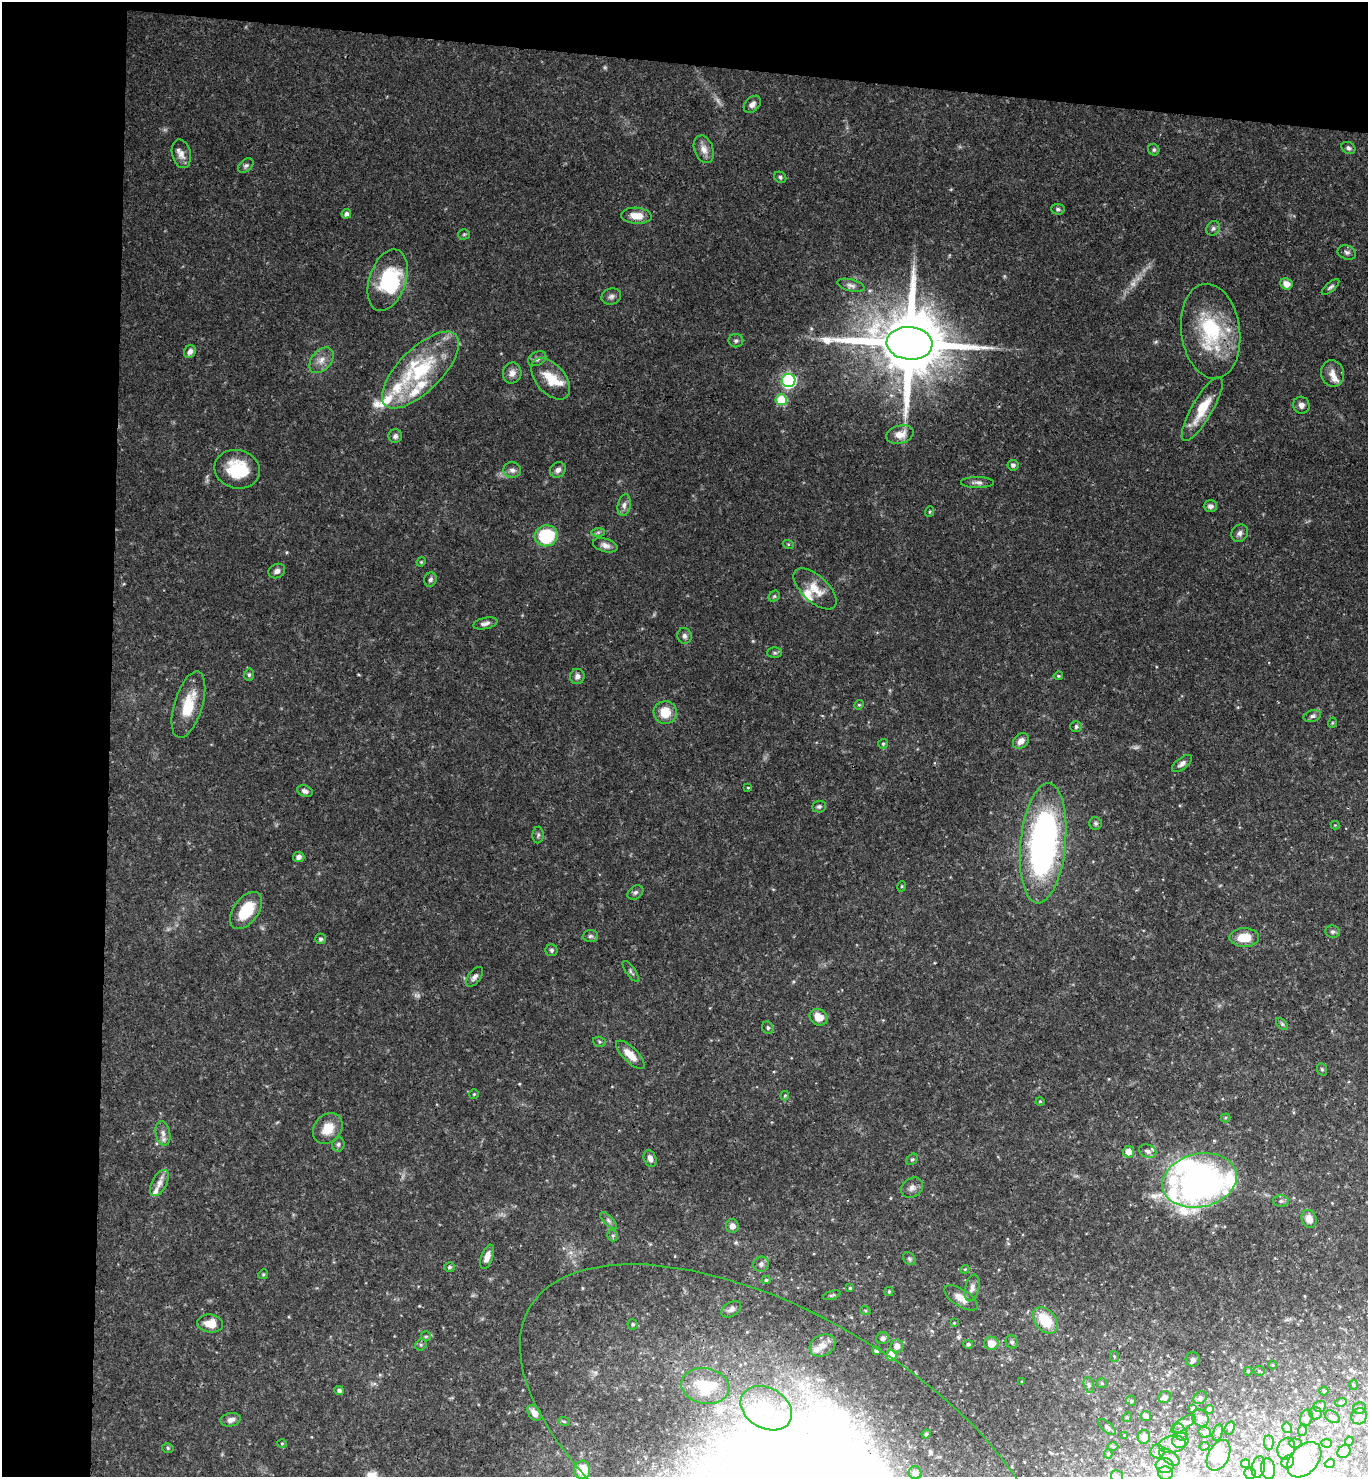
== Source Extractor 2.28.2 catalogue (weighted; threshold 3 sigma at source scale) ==
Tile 1 of 3 x 3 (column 1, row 1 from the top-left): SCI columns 160-1525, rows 2962-4436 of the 4515 x 4443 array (HDU 1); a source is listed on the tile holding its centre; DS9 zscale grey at full resolution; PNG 1370 x 1479 px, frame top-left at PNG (2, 2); each listed source drawn as its Kron ellipse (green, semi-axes under 4 px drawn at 4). Shown black and unused: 12% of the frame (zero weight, under 3 of 4 exposures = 6% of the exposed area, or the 3 px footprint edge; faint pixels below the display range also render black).
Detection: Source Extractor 2.28.2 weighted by HDU 2 'WHT'; one run over the whole footprint, this tile lists its part. Background 0.0672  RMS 0.0037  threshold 0.0166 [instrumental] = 3 sigma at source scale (4.5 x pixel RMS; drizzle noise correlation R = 1.50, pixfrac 1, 0.05/0.05 arcsec/px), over >= 5 px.
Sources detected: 249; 5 too faint to see at this stretch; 7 inside a brighter object's white glare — neither listed nor drawn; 28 inside a brighter listed object's ellipse — not listed separately; the other 209 listed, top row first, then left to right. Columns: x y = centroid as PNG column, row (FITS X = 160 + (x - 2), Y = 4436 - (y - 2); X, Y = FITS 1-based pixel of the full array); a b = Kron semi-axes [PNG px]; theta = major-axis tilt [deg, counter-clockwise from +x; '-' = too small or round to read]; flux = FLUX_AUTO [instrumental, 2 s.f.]
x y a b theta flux
752 104 10 7 45 1.7
1348 148 7 5 -31 0.98
704 149 14 9 -69 3
1154 150 6 5 - 0.7
181 154 14 9 -76 2.6
246 166 9 6 39 0.94
780 177 6 5 - 0.79
1058 209 7 5 -5 0.85
346 214 5 4 - 1.3
636 216 15 8 -3 4.9
1213 228 8 6 54 1.1
464 234 6 5 - 0.56
1347 252 9 7 -21 1.2
388 280 32 18 71 21
1286 284 6 5 - 3.1
851 285 14 6 -14 1.4
1331 287 11 4 40 0.89
611 297 10 8 19 1.4
1211 331 48 29 -82 31
736 341 7 6 - 0.96
910 343 23 16 -5 4900
190 352 7 5 54 1.6
537 359 10 7 26 1.3
321 360 15 9 50 3.3
420 370 50 21 45 31
512 373 10 9 - 2.4
1332 374 13 11 -74 3.1
551 379 24 14 -49 8.5
789 381 7 6 - 76
781 400 5 5 - 13
1301 405 8 8 - 1.7
1202 409 36 10 60 11
900 434 14 9 14 4.2
395 436 7 6 - 1.2
1013 465 5 5 - 0.86
237 469 23 19 -14 16
512 470 9 8 - 1.5
558 470 8 7 - 1.7
977 482 16 5 0 1.6
624 505 11 6 79 1.8
1210 506 7 6 - 1.5
929 512 5 3 - 0.37
598 532 7 4 1 0.68
1240 533 9 8 - 1.5
546 536 11 10 - 22
788 544 5 3 - 0.43
605 545 12 6 -15 1.8
421 562 5 4 - 0.37
277 571 8 7 - 1.8
430 580 7 6 - 1.1
815 589 26 13 -43 6.1
774 596 6 5 - 0.61
485 623 12 5 12 1.5
684 636 8 7 - 1.3
774 653 7 5 -1 0.73
249 675 6 5 - 0.73
577 676 7 7 - 1.8
1058 676 4 3 - 0.58
188 705 34 14 73 12
859 705 5 4 - 0.48
665 712 11 11 - 7.2
1312 716 9 5 17 1.2
1332 723 5 3 - 0.38
1076 726 5 5 - 0.93
1021 741 9 6 45 2.4
883 744 5 5 - 0.51
1182 764 12 6 37 1.6
748 788 4 3 - 0.39
305 791 8 5 -21 1.3
819 807 7 6 - 0.84
1096 823 6 6 - 0.81
1335 825 4 4 - 0.32
538 835 8 5 88 0.79
1043 843 60 22 84 120
299 857 6 5 - 1.5
902 886 5 3 - 0.33
635 892 8 6 32 0.97
246 910 21 12 54 12
1333 932 7 6 - 0.91
590 936 8 6 3 0.93
1244 937 15 9 1 7.1
320 939 5 5 - 0.79
552 950 6 6 - 0.77
631 971 12 4 -55 0.92
475 977 11 6 53 1.5
818 1017 9 8 - 4.5
1282 1024 7 4 -45 0.64
768 1028 6 5 - 0.8
599 1042 6 5 - 0.63
630 1055 19 7 -45 5
1322 1069 6 5 - 0.56
474 1094 5 5 - 0.5
785 1096 5 3 - 0.39
1040 1101 4 4 - 0.41
1225 1118 5 4 - 0.48
328 1128 17 13 51 7
163 1133 12 7 -78 2
338 1144 7 6 - 0.99
1148 1151 9 6 -23 1.4
1128 1152 6 5 - 3.3
650 1159 9 6 -68 1.9
912 1159 6 4 46 0.62
1199 1180 38 26 12 42
159 1183 14 7 61 2.7
912 1188 12 9 33 2
1281 1201 8 5 1 0.98
1309 1219 9 7 -69 3.4
608 1220 11 4 -45 1
732 1226 7 6 - 2.1
613 1235 6 5 - 0.67
487 1257 13 6 72 2.6
909 1259 7 5 -46 0.78
761 1264 8 7 - 1.5
449 1267 5 5 - 0.74
965 1269 4 3 - 0.35
263 1274 5 4 - 0.47
766 1280 4 3 - 0.66
850 1288 3 3 - 0.57
972 1288 13 7 76 1.9
889 1292 4 4 - 0.49
832 1295 9 4 15 0.64
961 1298 19 8 -33 3.4
731 1309 11 7 34 1.6
865 1310 5 3 - 0.39
1045 1320 15 10 -50 11
954 1323 3 3 - 0.28
210 1324 13 9 -5 5.7
633 1324 5 5 - 0.63
426 1336 5 4 - 0.59
882 1338 6 6 - 1.5
1012 1342 7 5 -64 0.97
991 1343 7 7 - 3.8
968 1344 5 4 - 0.75
421 1345 6 5 - 0.64
822 1345 13 10 28 3.8
897 1346 6 6 - 2.5
876 1350 4 4 - 1.6
891 1355 5 5 - 5.8
1114 1356 6 4 -77 0.52
1193 1359 7 7 - 1.2
1273 1365 4 3 - 0.34
1248 1371 4 4 - 0.5
1259 1371 5 5 - 0.52
1022 1382 3 2 - 0.34
1102 1383 5 5 - 0.49
1089 1385 8 5 -76 0.86
1353 1385 5 3 - 0.33
705 1386 24 18 -11 13
339 1391 5 4 - 1.1
1324 1391 4 4 - 0.52
1165 1397 6 5 - 2
1200 1398 7 5 39 1.1
1131 1401 5 4 - 0.56
1341 1402 6 3 18 0.39
1320 1406 6 5 - 1.3
766 1408 27 20 -30 14
1359 1408 6 6 - 0.97
1192 1409 4 4 - 0.67
1209 1409 4 4 - 1.1
534 1413 9 5 -53 2.5
1316 1413 6 6 - 0.96
1146 1416 5 5 - 1.2
1359 1416 8 7 - 1.5
1127 1417 5 4 - 0.36
1332 1417 8 5 -34 0.98
1200 1418 9 7 -46 2.1
1306 1418 8 6 74 1
231 1420 10 6 11 1.9
564 1421 6 3 -19 0.44
1183 1424 14 5 34 1.5
1107 1427 11 5 -40 1.1
1230 1428 7 5 69 0.72
1287 1428 5 4 - 0.7
1303 1430 6 4 72 0.41
1180 1432 9 6 -63 1.4
1205 1432 6 5 - 0.91
1218 1432 9 4 76 0.74
926 1434 4 4 - 0.73
1125 1435 3 2 - 0.33
1144 1437 7 6 - 3.7
1180 1440 8 7 - 4.1
1349 1441 4 4 - 0.47
282 1443 5 3 - 0.37
1269 1443 7 5 -88 1
1295 1443 6 4 -2 0.58
1327 1443 5 4 - 0.8
1172 1444 13 8 11 2.2
1204 1446 5 4 - 0.4
1113 1447 5 3 - 0.39
168 1448 6 4 -17 0.66
1286 1448 11 8 72 2.7
1158 1451 7 7 - 1
1344 1452 7 6 - 1.1
1108 1454 4 4 - 0.5
1219 1455 16 10 63 4.4
1169 1457 12 6 -36 1.7
785 1458 296 141 -31 550
1304 1460 20 13 47 7.3
1288 1462 7 6 - 1.2
1330 1463 5 3 - 0.42
1245 1464 4 4 - 0.74
1165 1466 9 7 -8 1.7
1258 1467 11 6 77 1.7
1268 1469 10 7 -80 1.6
582 1470 9 8 - 11
915 1473 6 6 - 1.4
1165 1473 7 6 - 1.1
1250 1473 6 5 - 0.82
1117 1476 6 5 - 0.87
Overlapping masked pixels (flux is a lower limit): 2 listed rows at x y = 910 343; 785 1458
Isophote crosses this tile's border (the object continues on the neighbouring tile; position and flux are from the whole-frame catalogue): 4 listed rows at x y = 785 1458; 1258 1467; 582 1470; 1117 1476